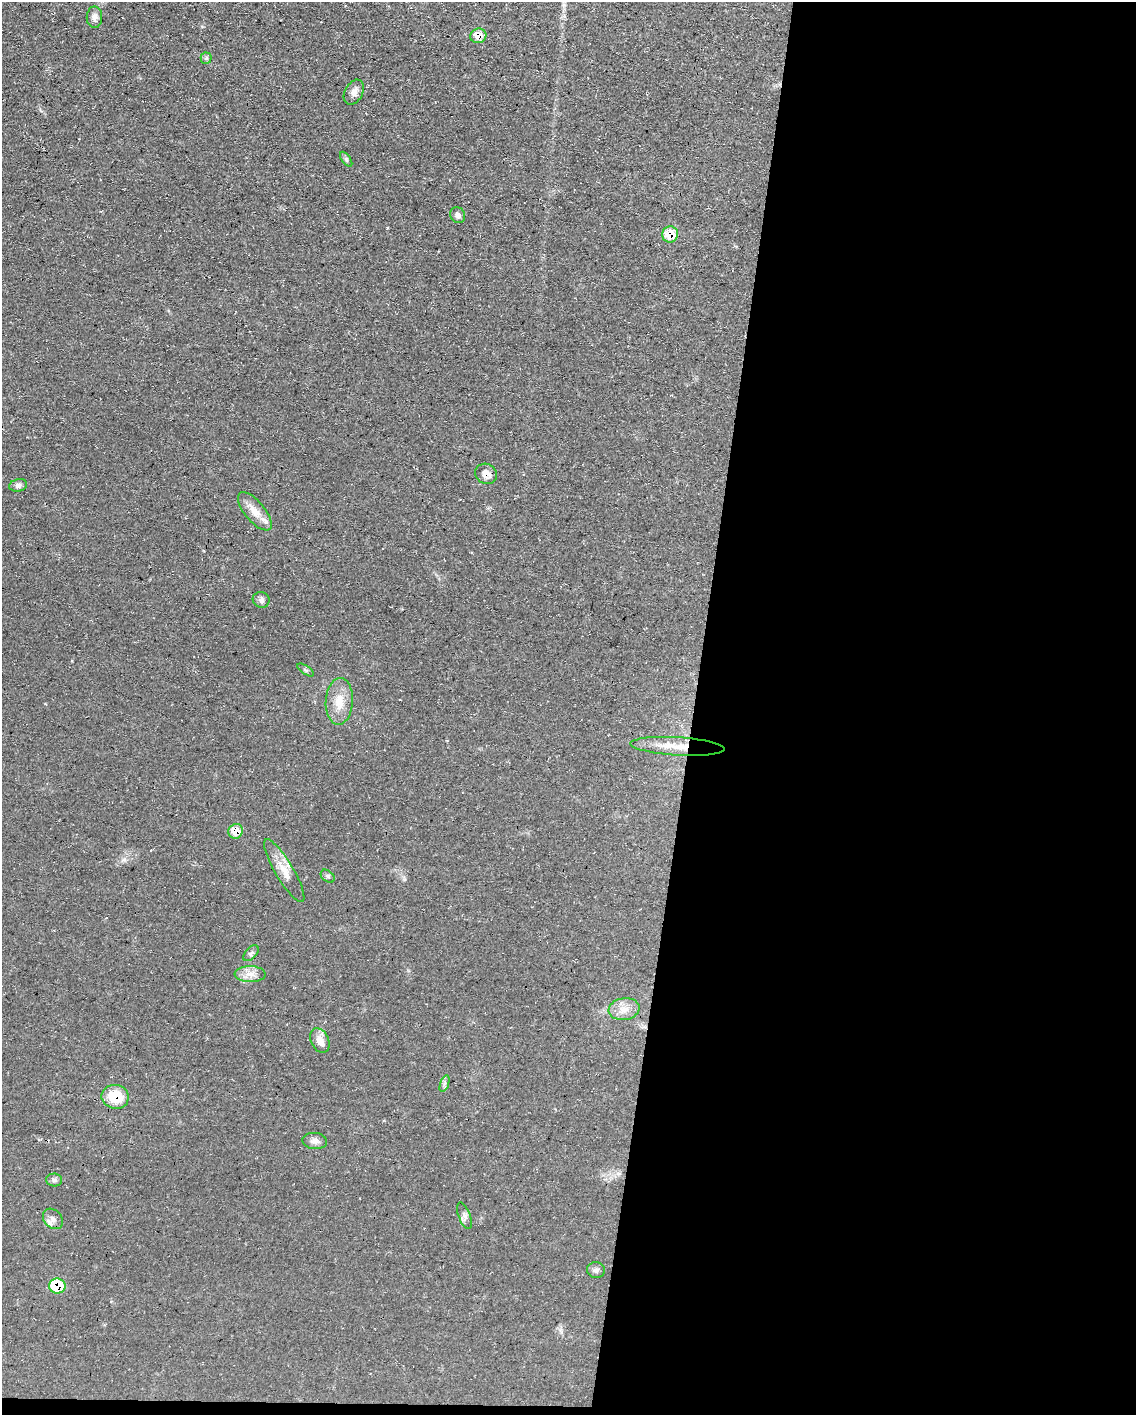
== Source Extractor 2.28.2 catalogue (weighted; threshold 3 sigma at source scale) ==
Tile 12 of 4 x 3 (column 4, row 3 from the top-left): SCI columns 3403-4536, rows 214-1626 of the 4538 x 4557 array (HDU 1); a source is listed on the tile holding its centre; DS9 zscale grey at full resolution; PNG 1138 x 1417 px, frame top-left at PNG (2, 2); each listed source drawn as its Kron ellipse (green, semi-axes under 4 px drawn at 4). Shown black and unused: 40% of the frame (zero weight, under 3 of 4 exposures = <1% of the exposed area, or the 3 px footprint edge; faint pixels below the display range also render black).
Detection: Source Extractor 2.28.2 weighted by HDU 2 'WHT'; one run over the whole footprint, this tile lists its part. Background 0.0698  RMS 0.0075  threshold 0.0339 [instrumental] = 3 sigma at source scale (4.5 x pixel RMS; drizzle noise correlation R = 1.50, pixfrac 1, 0.05/0.05 arcsec/px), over >= 5 px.
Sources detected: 30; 1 inside a brighter listed object's ellipse — not listed separately; the other 29 listed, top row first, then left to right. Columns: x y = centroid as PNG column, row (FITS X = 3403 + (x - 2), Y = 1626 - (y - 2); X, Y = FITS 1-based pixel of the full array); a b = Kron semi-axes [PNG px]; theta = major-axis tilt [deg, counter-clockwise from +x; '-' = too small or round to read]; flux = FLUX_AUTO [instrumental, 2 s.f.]
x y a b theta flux
94 17 11 7 -89 3.7
478 36 8 7 - 9.4
206 58 5 5 - 1.4
354 92 13 9 61 4.4
346 159 8 4 -55 1.4
458 215 8 7 - 2.8
670 234 8 8 - 17
486 474 11 10 - 5.4
18 485 9 6 14 2.6
255 511 23 10 -50 9.6
261 600 8 7 - 2.6
306 670 9 4 -33 1.4
339 701 23 13 86 13
677 746 47 9 -3 17
236 831 7 7 - 10
284 871 36 9 -59 11
328 876 8 5 -41 1.6
251 953 9 5 46 2.1
250 974 15 8 -2 6.3
624 1009 15 11 9 8.4
320 1040 13 9 -65 7
444 1084 9 4 71 1.8
115 1097 14 12 -10 21
315 1141 12 8 -5 3.8
54 1180 8 6 -3 1.9
464 1216 14 6 -70 3
53 1219 11 9 -48 4.2
596 1270 9 8 - 2.4
57 1286 8 7 - 28
Overlapping masked pixels (flux is a lower limit): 7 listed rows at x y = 478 36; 670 234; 486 474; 677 746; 236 831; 115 1097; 57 1286